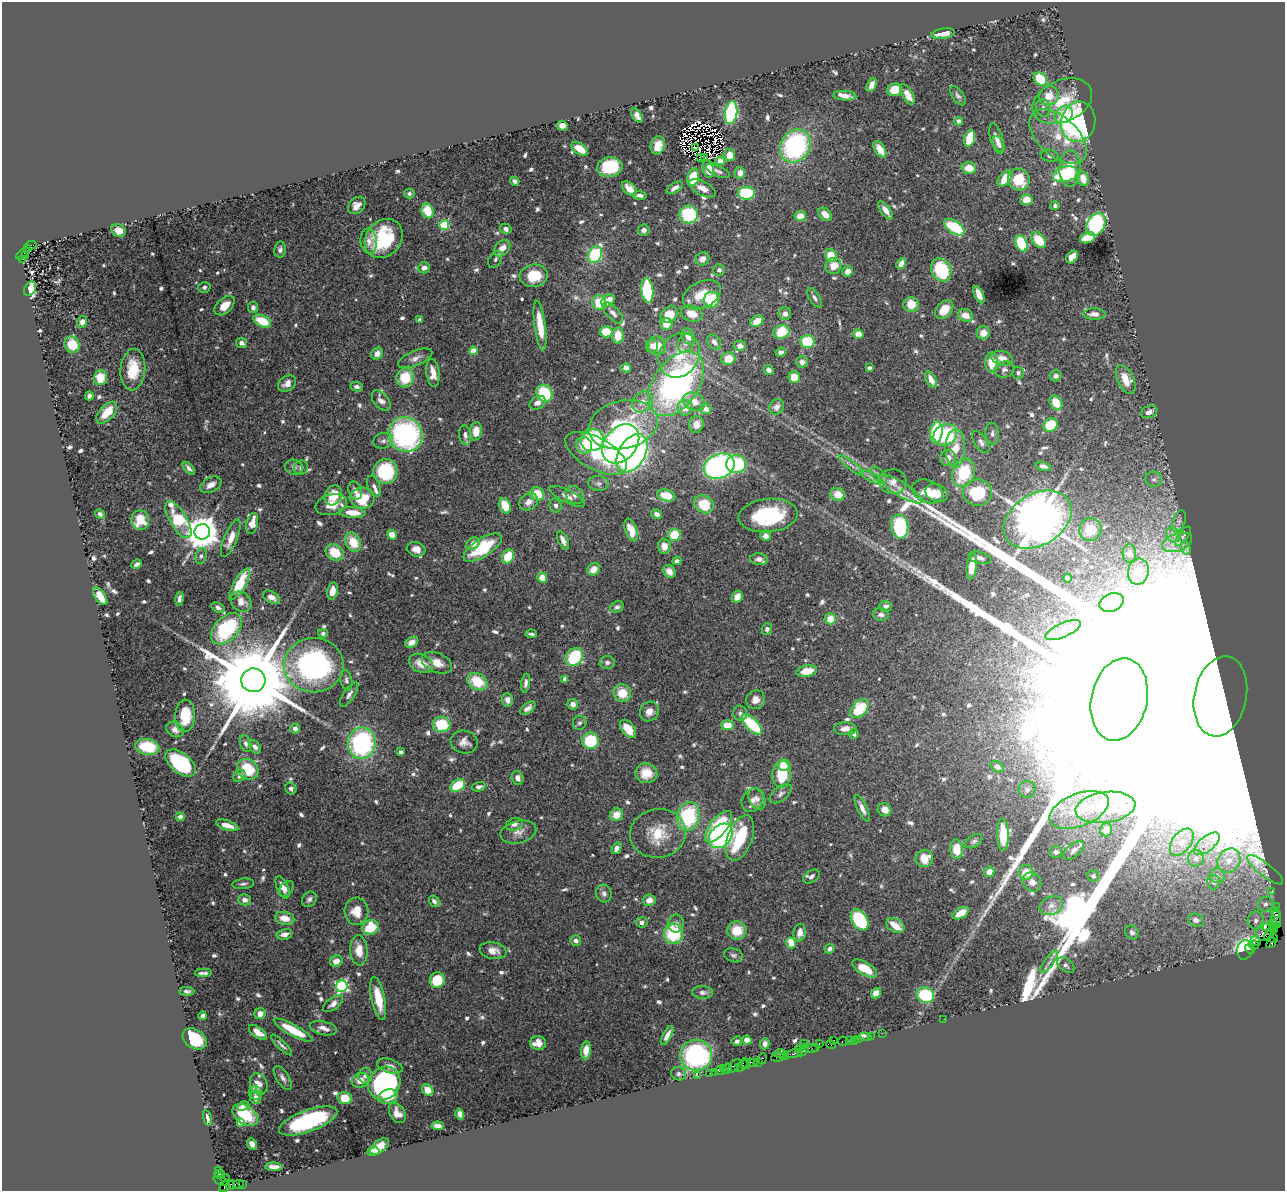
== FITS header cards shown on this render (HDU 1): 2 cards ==
NAXIS1  =                 1283
NAXIS2  =                 1189

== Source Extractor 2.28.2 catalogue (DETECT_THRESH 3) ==
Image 1283 x 1189 px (HDU 1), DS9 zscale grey, 1 PNG px = 1 image px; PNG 1287 x 1193 px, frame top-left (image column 1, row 1189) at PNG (2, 2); each listed source drawn as its Kron ellipse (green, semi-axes under 4 px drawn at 4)
Background 0.87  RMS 0.03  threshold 0.0902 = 3 sigma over >= 5 px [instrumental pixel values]
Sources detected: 782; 9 with non-positive FLUX_AUTO (blend fragments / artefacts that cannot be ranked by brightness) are neither listed nor drawn; of the other 773, the 500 brightest by FLUX_AUTO listed and drawn (273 fainter detections omitted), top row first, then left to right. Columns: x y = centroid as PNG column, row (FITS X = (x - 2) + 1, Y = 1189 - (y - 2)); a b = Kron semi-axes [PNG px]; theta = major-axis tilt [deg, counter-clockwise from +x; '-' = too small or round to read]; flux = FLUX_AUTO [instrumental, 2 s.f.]
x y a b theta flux
943 34 12 5 9 20
1040 79 7 6 - 75
871 85 7 4 64 14
895 90 7 6 - 37
907 95 12 5 -59 20
845 96 11 5 -4 13
958 96 11 5 -54 7
1049 96 10 9 - 35
1062 101 31 21 23 81
1043 108 9 7 -74 8.3
731 113 11 6 82 280
637 115 8 5 -58 12
1064 115 10 8 34 28
958 121 4 4 - 14
1078 122 20 17 77 480
562 126 5 5 - 17
1058 137 34 19 -42 78
970 138 8 5 73 73
997 139 16 6 -75 15
999 144 8 5 -63 8
658 145 9 7 77 25
795 146 17 14 58 320
696 148 4 3 - 7.9
580 149 9 5 -36 29
880 149 9 5 -57 33
729 155 6 5 - 23
1050 156 9 6 -11 6.1
705 157 4 2 - 5.7
701 158 3 2 - 5.6
720 161 5 4 - 9
610 167 13 10 8 110
969 168 7 6 - 35
1070 168 18 10 88 46
708 169 9 5 -78 24
718 171 13 5 -23 7.2
740 173 6 5 - 15
1065 174 13 7 14 180
693 177 9 5 76 74
1005 179 9 5 51 44
1083 179 7 5 -77 29
1019 180 11 10 - 73
515 181 5 3 - 7
675 188 9 5 32 9.4
703 188 15 7 -27 17
629 189 9 5 -43 19
746 193 8 6 2 120
409 194 5 5 - 6.2
640 195 7 4 -4 7
1026 200 6 5 - 24
357 206 9 7 45 16
1055 206 4 4 - 5.8
886 210 11 5 -53 18
428 211 7 6 - 56
689 214 9 9 - 140
825 214 8 5 -42 17
800 216 6 5 - 22
1096 224 12 9 64 240
444 225 5 4 - 140
954 227 11 6 -35 120
506 229 6 5 - 7.7
118 230 7 6 - 16
644 230 6 5 - 10
384 238 21 17 51 140
1088 238 7 5 19 63
1039 240 9 6 -51 50
369 241 13 8 -83 11
1021 243 8 5 -67 120
31 245 5 3 - 190
27 248 4 2 - 76
502 248 9 6 46 23
280 250 8 6 81 7.1
23 254 8 3 38 320
595 254 9 6 64 180
26 255 3 3 - 130
831 255 6 5 - 44
1072 257 7 5 49 32
23 259 4 3 - 130
495 259 9 6 59 6.1
702 259 7 6 - 15
901 264 6 4 58 19
833 266 8 7 - 27
424 268 6 5 - 12
719 270 6 6 - 6.7
941 270 12 9 -60 140
848 271 6 5 - 15
534 276 14 11 8 65
204 287 6 5 - 5.8
30 289 8 5 60 36
647 290 12 6 -83 190
702 295 20 13 26 53
979 295 9 4 -67 20
815 298 11 5 -57 6.7
711 300 8 7 - 86
608 301 7 5 38 34
599 303 7 7 - 56
911 304 7 7 - 38
224 306 12 7 42 29
253 307 5 5 - 8.2
944 310 11 7 48 38
613 313 13 6 -47 13
692 314 11 7 -19 35
785 314 6 6 - 13
1094 314 11 5 1 12
669 315 9 7 40 48
965 315 8 6 -19 24
419 320 4 3 - 5.6
262 321 9 5 -25 58
757 321 7 5 36 33
82 322 6 4 79 12
666 324 6 6 - 29
540 325 25 5 -82 46
606 332 6 5 - 48
782 332 8 6 18 69
983 333 6 6 - 21
858 334 5 5 - 19
618 335 8 6 87 37
688 336 8 6 -68 20
807 341 7 6 - 80
714 342 8 6 -52 13
242 343 5 5 - 8.9
686 343 10 7 68 9.6
72 345 8 7 - 55
652 346 6 6 - 14
657 346 9 9 - 38
740 346 6 5 - 12
473 351 4 4 - 54
781 352 5 4 - 7.7
377 354 6 5 - 13
679 355 23 19 57 74
415 358 18 7 23 13
1002 358 11 7 -13 21
728 359 7 6 - 39
802 362 6 5 - 13
992 363 10 6 -88 38
626 368 5 4 - 13
869 368 4 3 - 6.5
1004 369 10 8 19 8.4
133 370 21 12 85 71
769 370 5 4 - 11
433 373 14 6 -82 22
1018 373 6 5 - 5.9
1056 376 6 5 - 8
794 377 6 5 - 40
100 378 7 7 - 49
405 378 10 8 75 61
1126 379 15 8 -65 34
931 380 9 5 -62 19
287 384 10 7 32 13
676 384 36 22 55 610
357 387 6 4 -13 8.1
544 393 9 7 -54 110
89 396 4 4 - 9.3
381 401 12 7 -51 14
642 402 11 9 44 19
694 402 12 8 -22 27
537 403 8 6 31 14
1056 403 8 5 -58 43
777 407 8 6 46 12
685 408 8 7 - 22
706 409 6 5 - 16
1149 412 8 6 21 12
107 413 13 7 47 49
696 424 9 7 72 19
623 425 35 24 13 230
1051 425 7 6 - 72
476 431 9 6 83 27
936 432 11 6 82 130
992 434 11 7 -85 7.8
406 435 18 16 -52 400
465 435 10 6 -81 9
945 435 12 10 33 130
592 440 11 11 - 220
383 441 10 8 18 8.3
981 442 12 6 -56 8.8
621 444 22 16 51 460
584 445 8 8 - 41
955 448 19 10 89 47
596 453 34 16 -29 150
632 453 21 13 59 860
948 458 8 8 - 15
736 464 10 9 - 150
851 465 15 4 -37 9.1
719 466 16 12 22 530
1043 466 8 4 -15 8.3
294 467 9 7 -17 6.8
189 468 8 4 -47 6.8
301 468 7 7 - 7.4
385 471 12 12 - 130
964 473 14 11 70 110
879 475 10 5 -48 7.8
871 477 12 4 -30 7.9
1154 479 8 7 - 7.9
893 482 13 12 - 22
598 483 10 7 -8 8.2
211 485 11 7 30 16
374 486 11 6 -66 8.6
901 489 25 7 -32 23
355 491 9 6 -66 9.5
927 491 16 11 -22 33
937 493 12 8 -24 27
978 493 14 13 - 100
537 494 7 6 - 52
838 494 7 6 - 36
333 495 10 8 61 50
575 495 10 8 -45 11
666 495 9 5 -15 46
567 496 19 6 -27 14
362 498 12 10 -5 71
528 502 10 8 32 15
704 504 10 8 -31 71
331 505 16 10 14 34
556 505 7 6 - 6.8
505 506 8 5 -65 42
352 513 13 5 -4 39
100 514 5 4 - 6.1
657 514 5 4 - 10
768 516 29 16 6 160
140 520 10 9 - 47
178 520 21 8 -59 140
1037 520 36 25 31 20000
1179 521 11 6 72 8.6
252 523 10 5 77 30
900 527 12 8 -83 140
631 530 12 6 -70 30
1090 530 11 11 - 42
202 532 8 7 - 5400
392 535 5 4 - 20
674 535 6 6 - 59
1173 535 8 6 -43 10
765 536 5 5 - 14
1183 536 11 5 55 6.5
231 538 20 6 67 25
563 540 10 5 -65 12
353 542 10 7 -65 47
1177 542 16 8 20 22
473 543 7 5 34 12
664 546 7 6 - 20
483 548 22 9 33 110
1186 548 7 4 -71 5.6
416 549 9 7 -17 15
335 552 10 7 -34 51
1129 554 9 6 -87 5.9
201 556 8 5 75 6.1
508 556 7 5 59 62
980 558 12 5 -14 8.5
759 559 9 6 -4 9.5
677 561 4 4 - 6.5
137 564 5 4 - 7.4
972 566 13 5 83 37
593 569 7 5 45 21
669 571 7 5 -44 14
1138 572 13 10 79 33
542 578 5 4 - 33
1067 578 4 4 - 11
240 584 17 6 60 86
332 591 8 5 78 16
100 596 10 5 -56 34
271 597 9 5 -28 14
737 597 6 5 - 19
179 599 7 3 79 6.1
241 602 11 9 -40 21
1112 602 12 9 21 19
886 606 6 5 - 8
218 607 7 4 -28 7.4
617 607 7 5 29 6.1
881 614 8 6 -5 7
830 619 5 5 - 30
226 629 18 11 47 190
767 629 6 5 - 5.6
1063 630 19 7 23 19
323 633 5 4 - 6.2
531 634 6 3 -5 5.6
412 642 7 5 28 16
574 657 10 8 51 120
421 663 13 9 -25 31
437 663 16 9 -22 26
607 663 7 6 - 7.3
314 665 30 27 0 430
807 671 10 5 11 38
565 679 4 4 - 16
253 680 12 12 - 54000
346 680 10 6 -79 6.7
477 682 11 8 -31 65
526 683 9 4 82 8.7
622 693 9 8 - 46
349 694 14 5 56 8.8
1220 696 40 26 78 950000
1119 699 41 28 78 500000
507 700 7 5 -87 12
756 700 9 9 - 14
573 704 5 5 - 10
528 708 9 5 36 9.9
860 709 11 7 46 100
649 711 10 9 - 17
740 713 7 7 - 6
185 716 16 10 88 53
580 723 7 6 - 5.6
442 724 9 7 -5 81
752 724 13 6 -44 110
727 725 6 5 - 33
175 729 9 7 -32 12
295 729 5 5 - 8.2
628 729 10 6 -52 30
845 729 11 6 -1 14
854 734 5 4 - 5.7
590 741 8 8 - 99
464 742 13 11 -10 15
246 743 8 5 -72 6.3
362 743 16 14 82 320
147 747 12 8 -12 72
255 747 7 5 -56 9.7
400 752 4 4 - 6.2
181 763 18 10 -38 190
784 765 6 5 - 47
997 767 7 5 -33 8.8
248 769 11 9 -38 77
646 773 11 10 - 32
782 774 13 9 87 86
239 776 7 5 41 5.7
518 778 7 6 - 12
458 785 8 5 34 76
479 787 7 4 15 7.2
291 788 6 5 - 5.8
1027 789 8 8 - 11
781 794 13 7 38 8.7
757 799 11 7 -61 11
753 800 12 10 58 14
1105 807 30 15 8 54
862 808 14 5 -65 14
884 810 7 6 - 18
1079 810 31 16 21 80
616 815 6 6 - 27
688 816 15 11 75 170
180 817 4 4 - 7.6
514 824 8 6 17 11
227 825 11 5 -17 21
718 827 19 8 51 150
1106 830 6 6 - 6.3
518 832 18 11 13 19
658 833 28 24 10 76
1003 835 16 6 -89 54
721 836 14 10 48 310
740 838 23 12 69 170
974 841 9 6 32 6.2
1182 842 15 9 54 25
1207 844 15 7 39 18
617 848 6 4 60 10
957 849 10 6 -86 44
1074 850 12 6 40 10
1056 852 6 6 - 7.1
924 858 8 8 - 40
1196 858 8 8 - 8.8
1229 861 13 11 54 27
1265 870 22 6 -38 11
989 872 5 5 - 20
1026 872 7 7 - 35
1093 876 6 5 - 5.9
1217 876 7 7 - 7.5
811 877 9 6 32 7.9
1032 882 10 8 -49 14
1213 882 7 6 - 6.5
243 884 11 5 6 6
283 887 12 5 -68 14
286 889 9 6 47 13
1272 891 3 2 - 21
604 894 9 7 -71 8.4
309 899 8 6 49 7.1
244 900 6 5 - 10
649 900 6 5 - 17
434 901 6 5 - 7.7
1265 904 8 7 - 9.6
1051 906 12 9 26 14
1276 906 2 2 - 29
356 911 13 12 - 33
1276 912 6 3 -55 150
961 913 9 5 30 30
285 918 10 6 -14 28
1276 919 9 4 -82 240
860 920 11 7 -58 160
1196 920 8 6 -20 8.7
1256 920 9 8 - 12
642 922 6 5 - 8.8
676 924 9 7 86 8.9
1273 924 6 3 -28 130
895 925 9 6 -30 38
370 927 8 7 - 79
1268 927 5 3 - 140
1274 928 5 3 - 87
737 930 9 9 - 49
1132 932 7 6 - 7.4
1264 932 9 7 73 370
800 933 9 6 81 19
1270 933 8 4 59 170
284 934 8 5 10 14
673 934 10 9 - 110
1274 939 4 3 - 23
576 941 5 5 - 8.2
1256 941 5 3 - 49
791 943 5 4 - 44
1271 943 6 4 50 110
1254 945 5 3 - 78
830 949 5 4 - 8
1250 949 5 4 - 380
359 950 15 8 -86 30
1245 950 10 7 73 340
493 951 13 8 -10 19
733 955 10 7 -17 6.6
336 961 6 5 - 19
1049 962 13 4 54 8.6
1066 965 9 6 -37 5.8
865 969 14 6 -30 38
203 973 8 3 1 6.5
437 980 8 7 - 72
342 986 6 5 - 350
187 991 7 4 -4 5.6
702 992 10 6 -2 8.6
876 993 5 5 - 21
925 995 9 7 -22 130
378 998 22 6 -78 51
333 1004 11 6 37 10
260 1014 6 5 - 20
203 1016 4 4 - 7.3
944 1019 2 2 - 26
323 1028 14 6 -12 15
293 1030 22 5 -28 71
258 1032 10 5 -34 24
882 1033 2 2 - 22
667 1036 10 4 62 13
871 1036 2 2 - 30
865 1037 6 3 -7 57
195 1039 13 9 -33 140
858 1039 2 2 - 57
747 1040 5 4 - 21
834 1040 3 2 - 46
854 1040 2 2 - 42
737 1041 5 5 - 5.9
843 1041 5 3 - 67
849 1041 3 2 - 63
538 1043 8 7 - 24
819 1043 3 2 - 31
765 1044 5 4 - 8.3
804 1044 4 3 - 38
282 1045 14 3 -44 6.9
831 1045 5 3 - 63
816 1047 4 2 - 61
810 1048 7 4 -8 180
586 1050 9 5 86 22
798 1050 3 2 - 51
803 1050 7 3 54 230
780 1053 5 3 - 120
794 1054 8 3 10 260
696 1055 16 15 - 340
785 1056 4 3 - 50
778 1057 7 3 7 200
762 1059 5 3 - 99
750 1062 3 2 - 100
759 1062 3 2 - 56
754 1063 3 3 - 79
743 1064 7 3 58 110
746 1065 4 2 - 200
390 1066 13 7 -18 12
734 1066 8 4 52 290
738 1067 3 2 - 48
723 1068 3 2 - 20
727 1068 5 3 - 29
719 1071 5 3 - 110
714 1072 2 2 - 14
709 1073 2 2 - 32
679 1074 8 6 -22 6.1
365 1076 8 7 - 9.8
698 1076 4 2 - 16
283 1078 13 6 -58 9.9
360 1080 9 7 22 19
384 1083 17 15 50 370
259 1084 11 8 -69 17
428 1090 6 5 - 29
255 1093 7 6 - 5.9
256 1097 6 5 - 8.7
388 1097 10 7 15 53
345 1098 7 6 - 45
243 1106 6 4 28 6.3
397 1113 11 7 -57 20
460 1114 5 4 - 11
245 1115 14 9 -35 59
207 1118 8 3 -78 7.6
308 1121 31 11 20 240
240 1122 4 4 - 27
438 1126 6 4 -6 10
252 1144 6 4 -65 8.9
380 1146 10 6 40 30
373 1151 6 4 8 12
274 1167 9 4 -2 13
218 1170 3 2 - 49
220 1174 5 4 - 220
225 1178 5 3 - 67
221 1181 8 4 -20 130
238 1184 5 3 - 360
242 1184 3 2 - 13
230 1185 5 2 - 27
225 1186 6 3 50 93
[273 fainter detections neither listed nor drawn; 9 non-positive-flux detections neither listed nor drawn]